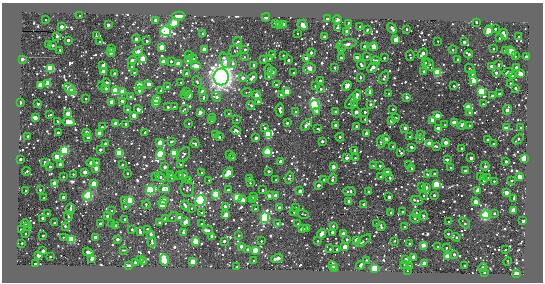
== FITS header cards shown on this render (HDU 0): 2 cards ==
NAXIS1  =                  541 / length of data axis 1
NAXIS2  =                  280 / length of data axis 2

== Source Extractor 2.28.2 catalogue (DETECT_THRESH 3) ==
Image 541 x 280 px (HDU 0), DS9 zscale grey, 1 PNG px = 1 image px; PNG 545 x 284 px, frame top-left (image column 1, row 280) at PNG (2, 3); each listed source drawn as its Kron ellipse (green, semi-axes under 4 px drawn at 4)
Background -14.6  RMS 300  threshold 894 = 3 sigma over >= 5 px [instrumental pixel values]
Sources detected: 752; of the 752, the 500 brightest by FLUX_AUTO listed and drawn (252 fainter detections omitted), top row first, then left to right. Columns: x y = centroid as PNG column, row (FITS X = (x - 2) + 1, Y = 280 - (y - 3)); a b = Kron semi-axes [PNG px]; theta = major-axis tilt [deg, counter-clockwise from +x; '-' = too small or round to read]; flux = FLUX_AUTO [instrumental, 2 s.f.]
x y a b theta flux
80 16 3 2 - 4.0e+04
178 16 6 3 -3 6.4e+06
266 17 4 3 - 8.2e+04
327 18 3 3 - 2.5e+05
46 20 3 3 - 3.5e+04
156 20 3 3 - 7.2e+05
337 20 4 3 - 1.7e+05
476 22 3 3 - 8.3e+04
174 23 5 3 - 3.4e+06
275 23 3 3 - 1.3e+05
348 23 3 2 - 4.1e+04
108 25 3 3 - 2.8e+05
279 25 3 3 - 1.2e+06
283 25 3 3 - 2.4e+06
303 25 6 3 -45 1.4e+06
61 27 3 3 - 3.9e+05
360 27 3 3 - 1.6e+05
337 28 3 3 - 1.1e+05
392 28 6 3 -53 2.5e+05
406 29 3 3 - 8.9e+04
495 29 3 3 - 1.1e+05
367 30 3 3 - 1.1e+05
165 31 5 5 - 5.2e+06
347 31 3 3 - 2.8e+05
488 31 5 3 - 2.6e+06
297 33 3 2 - 3.2e+04
203 34 3 3 - 4.4e+04
504 34 5 3 - 1.2e+05
96 35 4 2 - 3.4e+04
57 36 3 3 - 1.3e+05
324 36 3 3 - 1.5e+05
519 36 3 2 - 4.3e+04
499 38 3 3 - 7.6e+04
136 39 4 3 - 3.0e+05
68 40 3 3 - 2.1e+05
396 40 4 4 - 2.2e+05
147 41 3 3 - 8.6e+04
238 41 4 3 - 8.1e+04
438 41 3 2 - 3.1e+04
100 42 3 3 - 6.6e+04
464 42 3 3 - 2.0e+05
346 44 10 4 14 9.8e+04
48 45 3 3 - 1.7e+05
53 45 3 3 - 1.4e+05
364 46 3 3 - 8.5e+04
162 47 3 3 - 1.7e+06
373 47 4 3 - 1.0e+06
111 48 3 3 - 3.3e+04
204 49 3 3 - 6.9e+05
245 49 3 3 - 6.0e+04
342 49 3 3 - 1.0e+05
493 49 3 3 - 7.5e+04
60 50 3 2 - 4.1e+04
453 50 4 3 - 6.7e+04
505 50 3 2 - 7.5e+04
138 51 5 4 - 7.4e+04
235 51 6 5 - 3.3e+04
511 51 5 4 - 8.5e+05
111 52 4 3 - 1.4e+05
311 53 3 3 - 2.3e+05
272 54 3 2 - 4.4e+04
423 54 6 3 53 5.0e+05
469 54 4 3 - 6.7e+04
189 55 4 3 - 4.6e+04
283 55 3 3 - 6.8e+04
367 56 3 3 - 4.0e+04
410 56 5 2 - 4.2e+04
515 56 3 2 - 4.1e+04
244 57 3 3 - 3.8e+04
357 57 4 3 - 1.3e+05
527 57 3 3 - 7.6e+05
306 58 3 3 - 3.4e+05
341 58 3 3 - 6.2e+04
384 58 3 3 - 9.7e+04
22 59 3 3 - 1.9e+05
143 59 3 3 - 2.3e+06
193 59 4 3 - 4.7e+04
264 59 3 3 - 2.0e+05
270 59 3 3 - 5.2e+04
132 60 4 3 - 3.3e+05
188 60 3 3 - 3.0e+05
224 60 8 3 -73 3.1e+05
288 60 3 3 - 1.5e+05
458 60 3 3 - 3.2e+05
171 61 3 3 - 1.1e+05
375 61 4 3 - 1.6e+05
163 62 3 3 - 1.4e+06
178 63 3 3 - 1.4e+06
233 63 4 3 - 7.8e+04
425 63 3 3 - 4.4e+04
429 64 6 4 -71 6.0e+04
254 65 3 3 - 2.4e+05
361 65 4 3 - 1.5e+05
498 65 3 3 - 4.2e+04
103 66 3 3 - 4.2e+05
196 66 5 3 - 2.5e+05
491 66 3 3 - 2.5e+05
132 67 3 3 - 5.0e+04
373 67 6 4 44 3.5e+05
516 67 3 3 - 2.7e+05
51 68 3 3 - 7.4e+06
310 68 6 5 - 1.5e+05
335 68 3 3 - 5.0e+04
269 69 5 3 - 8.2e+04
470 69 5 2 - 3.4e+04
423 71 3 3 - 1.3e+05
103 72 3 3 - 1.2e+06
272 72 3 3 - 2.1e+05
438 72 4 4 - 3.0e+06
508 72 5 3 - 6.3e+04
134 73 4 2 - 5.1e+04
293 73 3 3 - 9.7e+04
496 73 3 3 - 1.6e+05
114 74 3 3 - 7.2e+04
187 74 3 3 - 6.7e+05
473 74 3 3 - 2.5e+05
520 74 3 3 - 1.1e+06
512 76 3 3 - 4.2e+04
221 77 8 7 - 2.2e+07
269 77 3 3 - 1.8e+05
360 77 3 3 - 1.4e+05
384 77 7 4 66 6.0e+04
243 78 3 3 - 2.5e+05
252 78 6 3 49 2.6e+05
320 80 3 3 - 9.3e+04
474 81 3 3 - 1.1e+06
107 82 3 3 - 3.1e+04
181 82 3 3 - 3.2e+04
197 82 6 4 -73 4.8e+04
510 83 3 2 - 3.4e+04
48 84 3 3 - 2.3e+06
149 84 4 3 - 3.9e+05
40 85 4 3 - 1.4e+05
276 85 3 3 - 3.8e+04
101 86 3 3 - 4.2e+04
140 86 3 3 - 3.9e+06
315 86 3 3 - 1.2e+05
347 86 5 4 - 2.7e+05
454 86 3 3 - 7.8e+04
167 87 3 3 - 4.0e+04
69 88 6 3 -34 1.1e+06
106 88 3 3 - 2.2e+05
515 88 3 3 - 9.2e+04
321 89 3 3 - 1.2e+05
139 90 4 3 - 1.8e+05
72 91 4 4 - 3.8e+06
115 91 3 3 - 4.9e+06
161 91 3 2 - 3.7e+04
202 91 3 3 - 2.8e+05
123 92 3 3 - 2.6e+06
187 92 3 2 - 7.0e+04
247 92 5 3 - 3.2e+04
287 92 3 3 - 3.1e+06
370 92 4 3 - 1.0e+05
481 92 4 3 - 3.3e+06
389 93 3 3 - 4.6e+04
184 94 3 3 - 8.9e+04
281 94 3 3 - 9.0e+04
499 94 3 3 - 1.5e+05
189 95 3 3 - 4.8e+05
257 95 4 3 - 1.2e+05
357 95 5 3 - 8.8e+04
492 96 3 3 - 2.7e+05
130 97 3 3 - 1.6e+05
204 97 4 3 - 6.3e+04
216 97 5 4 - 2.0e+05
407 97 3 3 - 2.4e+05
86 99 3 3 - 5.0e+04
157 99 3 3 - 3.4e+06
122 101 3 3 - 1.3e+05
20 102 3 3 - 1.4e+05
111 102 3 3 - 9.7e+05
258 102 3 3 - 2.6e+05
350 102 8 3 64 3.7e+04
156 103 3 3 - 1.3e+06
38 104 3 3 - 1.8e+05
371 104 3 3 - 8.7e+04
483 104 3 3 - 3.1e+04
251 105 4 3 - 6.8e+04
315 105 5 4 - 5.2e+06
354 105 3 2 - 3.3e+04
168 107 3 3 - 8.7e+04
174 107 3 3 - 4.4e+04
468 107 3 3 - 1.6e+06
138 109 4 3 - 2.7e+05
184 109 4 2 - 3.6e+04
393 109 3 3 - 7.0e+04
127 110 3 3 - 5.1e+04
280 110 6 3 -86 7.5e+04
507 110 5 3 - 4.6e+05
317 111 3 3 - 3.1e+05
200 112 4 3 - 5.5e+05
296 112 4 3 - 8.7e+04
336 112 3 3 - 3.4e+05
356 112 5 3 - 1.3e+05
365 112 3 3 - 1.1e+05
470 113 3 3 - 1.8e+05
68 114 3 3 - 1.4e+06
229 114 3 3 - 7.0e+04
50 115 3 3 - 3.6e+04
134 115 3 3 - 8.7e+05
437 116 3 3 - 1.3e+06
213 117 3 2 - 5.2e+04
35 118 3 3 - 9.0e+05
396 118 3 3 - 4.1e+04
236 119 3 3 - 4.1e+04
365 119 3 3 - 5.7e+04
432 120 3 3 - 9.5e+05
57 121 3 3 - 3.9e+04
211 121 3 3 - 4.3e+04
391 121 3 3 - 3.7e+05
69 122 6 3 -10 1.4e+06
287 123 3 3 - 1.3e+05
454 123 4 3 - 8.7e+05
115 124 3 3 - 9.9e+05
126 124 3 3 - 1.6e+05
189 124 3 3 - 3.7e+04
306 125 7 3 45 1.4e+05
336 125 3 3 - 3.1e+05
445 125 3 2 - 3.9e+04
462 125 4 3 - 1.5e+05
469 125 3 2 - 3.2e+04
356 126 3 3 - 1.1e+05
102 127 3 3 - 3.7e+04
265 128 3 3 - 9.3e+04
405 128 3 3 - 1.9e+05
438 128 3 3 - 7.5e+05
506 128 4 3 - 8.2e+04
521 128 3 2 - 3.9e+04
318 129 3 3 - 6.5e+04
236 131 5 3 - 1.2e+05
87 132 3 3 - 3.7e+05
145 132 3 3 - 4.4e+04
58 133 3 3 - 2.6e+05
366 133 3 3 - 3.2e+05
100 134 3 3 - 2.0e+06
216 134 3 3 - 8.0e+04
420 134 3 3 - 1.5e+05
269 135 4 3 - 3.7e+06
28 136 3 3 - 1.7e+05
88 137 3 3 - 2.2e+05
219 137 3 3 - 9.7e+04
340 137 4 3 - 1.3e+05
410 137 3 3 - 6.2e+04
256 138 3 3 - 3.5e+05
419 138 3 3 - 5.7e+04
386 139 3 3 - 3.7e+05
518 139 6 3 40 4.9e+04
488 140 3 3 - 9.4e+04
322 141 3 3 - 1.4e+05
171 142 3 3 - 5.3e+04
381 142 5 4 - 3.5e+04
160 143 3 3 - 1.7e+06
429 143 3 3 - 8.8e+05
446 143 3 3 - 6.3e+05
105 144 3 3 - 2.3e+05
195 144 4 3 - 5.1e+04
494 144 3 3 - 5.7e+04
393 146 3 2 - 6.5e+04
436 146 4 3 - 3.9e+04
411 147 3 3 - 8.0e+04
461 148 3 3 - 6.5e+04
64 150 4 4 - 3.8e+06
100 150 3 3 - 1.6e+05
355 150 3 3 - 5.8e+04
267 152 4 4 - 3.8e+06
119 153 3 3 - 5.9e+06
174 153 3 3 - 5.4e+06
401 153 4 3 - 7.8e+04
160 154 5 4 - 3.4e+06
184 154 8 5 57 6.8e+04
229 155 3 3 - 8.7e+04
57 157 3 3 - 2.1e+06
233 157 3 3 - 5.9e+04
346 158 3 3 - 1.9e+05
355 158 3 3 - 4.1e+04
471 158 3 3 - 3.3e+05
524 158 3 3 - 4.1e+06
20 159 3 3 - 1.3e+05
447 160 3 3 - 1.5e+05
280 161 3 3 - 3.2e+05
506 161 3 3 - 2.2e+05
45 162 3 3 - 1.1e+05
91 163 4 3 - 1.3e+05
96 163 3 3 - 1.2e+05
60 165 3 3 - 5.2e+05
122 165 3 3 - 7.5e+04
180 165 3 3 - 4.6e+04
409 165 4 4 - 4.5e+04
374 166 3 3 - 2.3e+05
380 166 3 3 - 1.1e+05
485 166 4 3 - 1.1e+05
50 167 3 3 - 1.0e+05
165 167 3 3 - 2.5e+05
333 167 3 3 - 5.7e+05
450 167 3 3 - 5.1e+04
96 168 3 3 - 6.8e+05
411 168 4 3 - 3.4e+04
26 171 4 2 - 4.4e+04
269 171 3 3 - 1.5e+05
465 171 3 3 - 1.7e+05
85 172 3 3 - 5.2e+05
128 173 3 3 - 4.7e+04
202 173 3 3 - 9.1e+04
228 173 6 3 51 2.6e+06
387 173 3 3 - 7.5e+05
73 174 3 2 - 4.0e+04
171 174 3 3 - 5.2e+04
427 174 3 3 - 3.2e+04
434 174 3 3 - 8.7e+04
179 175 3 3 - 8.8e+04
183 175 4 3 - 6.8e+04
156 176 3 2 - 5.3e+04
63 177 3 3 - 6.9e+04
161 177 5 3 - 1.6e+05
289 177 6 3 75 3.8e+04
381 177 3 3 - 1.8e+05
481 177 3 2 - 6.9e+04
519 177 3 3 - 1.5e+06
171 178 4 3 - 5.0e+04
249 178 3 3 - 1.2e+05
390 178 4 3 - 6.4e+04
488 178 3 2 - 6.6e+04
332 179 5 3 - 1.4e+05
188 180 3 3 - 1.5e+05
209 180 3 3 - 3.2e+04
276 180 3 2 - 6.1e+04
324 180 3 3 - 7.6e+04
484 180 3 3 - 2.0e+05
512 180 3 3 - 6.0e+04
494 181 3 2 - 4.3e+04
54 183 3 3 - 9.2e+05
250 183 3 2 - 3.4e+04
94 184 3 3 - 3.3e+06
318 185 3 3 - 2.7e+05
436 185 4 3 - 5.8e+06
422 186 3 3 - 7.4e+04
426 187 3 3 - 3.1e+05
164 189 6 4 -2 3.7e+05
187 189 8 7 - 5.8e+04
26 190 3 2 - 3.2e+04
40 190 3 3 - 1.0e+05
150 190 4 4 - 4.7e+06
228 190 3 2 - 5.3e+04
263 190 3 3 - 1.4e+05
300 191 3 3 - 2.4e+05
349 191 6 3 5 1.3e+05
478 191 3 3 - 8.9e+05
369 192 3 3 - 4.3e+04
506 193 3 3 - 6.9e+05
216 194 4 3 - 3.9e+06
276 195 3 3 - 4.0e+05
424 195 3 2 - 3.9e+04
434 195 3 3 - 1.4e+05
88 196 4 4 - 4.4e+06
269 196 3 3 - 3.2e+05
63 197 3 3 - 2.9e+05
237 197 3 3 - 5.5e+06
254 197 3 3 - 1.1e+05
389 197 3 3 - 2.7e+05
44 198 3 2 - 5.6e+04
514 198 3 3 - 7.9e+04
163 200 4 3 - 9.7e+05
200 200 5 5 - 5.2e+06
243 200 3 3 - 8.1e+05
253 200 3 3 - 1.9e+05
416 200 6 3 -12 9.0e+04
125 201 3 3 - 3.4e+05
130 201 3 3 - 5.5e+06
349 201 3 3 - 3.2e+05
476 202 3 3 - 9.9e+05
162 204 3 3 - 3.5e+06
364 204 3 3 - 1.3e+05
146 205 4 3 - 6.8e+04
125 206 3 2 - 3.5e+04
185 206 5 3 - 2.0e+05
225 207 4 3 - 3.3e+05
296 207 3 2 - 3.4e+04
192 208 3 3 - 3.6e+04
279 208 3 3 - 4.6e+05
70 209 5 3 - 2.7e+05
255 209 3 2 - 4.2e+04
111 210 3 3 - 5.9e+04
513 210 3 3 - 1.2e+06
294 211 3 3 - 5.7e+04
402 211 3 3 - 4.4e+04
202 212 3 3 - 8.8e+04
391 212 3 3 - 1.2e+05
47 213 3 3 - 4.2e+04
416 213 3 2 - 3.4e+04
494 213 3 3 - 6.9e+04
303 214 6 2 -17 3.3e+04
226 215 3 3 - 1.1e+06
485 215 4 4 - 4.6e+06
68 216 5 3 - 5.5e+04
107 216 3 3 - 1.6e+05
423 216 5 3 - 8.1e+04
173 217 6 2 36 3.4e+04
179 217 3 3 - 2.3e+05
43 218 3 3 - 3.9e+05
166 218 3 3 - 3.2e+05
265 218 5 4 - 4.8e+06
415 218 5 3 - 5.4e+04
125 219 3 3 - 1.7e+05
523 221 3 3 - 4.6e+04
160 222 3 3 - 8.5e+04
185 222 4 3 - 8.2e+05
448 222 3 2 - 3.8e+04
54 223 3 2 - 3.1e+04
277 223 3 3 - 6.2e+04
464 223 6 3 -47 6.5e+04
26 224 4 3 - 4.1e+04
100 224 3 3 - 2.5e+05
112 224 3 3 - 1.5e+05
201 224 3 3 - 4.4e+04
298 224 3 2 - 4.4e+04
377 224 3 3 - 5.4e+04
116 225 3 3 - 8.7e+04
65 226 3 3 - 7.1e+04
333 226 3 3 - 3.7e+04
28 227 3 2 - 3.6e+04
381 227 4 3 - 8.7e+04
405 227 4 3 - 1.5e+05
307 228 3 3 - 7.2e+05
21 229 3 3 - 4.8e+04
132 229 3 3 - 6.7e+04
147 229 3 3 - 1.2e+05
302 229 4 3 - 6.1e+04
208 230 5 3 - 1.4e+05
140 232 3 3 - 1.8e+05
332 232 3 3 - 2.3e+05
183 233 3 3 - 2.2e+05
26 234 3 2 - 3.1e+04
151 234 3 3 - 2.3e+05
322 234 5 3 - 6.9e+05
343 234 3 3 - 9.3e+05
448 234 3 3 - 8.4e+04
239 235 3 3 - 7.1e+04
43 236 3 3 - 3.2e+04
212 236 3 3 - 5.3e+05
63 237 3 2 - 3.6e+04
95 237 3 3 - 2.2e+05
456 237 4 3 - 7.9e+04
72 239 4 3 - 3.9e+06
117 239 3 3 - 2.7e+05
347 239 3 3 - 9.2e+04
356 240 3 3 - 9.8e+05
224 241 3 3 - 1.1e+05
261 241 3 2 - 4.0e+04
318 241 3 3 - 3.8e+04
363 241 8 2 39 5.1e+04
395 241 3 2 - 3.7e+04
152 242 5 3 - 5.7e+04
195 242 4 3 - 2.2e+06
22 243 3 2 - 5.7e+04
410 244 3 3 - 1.1e+05
423 245 3 3 - 1.2e+05
241 246 3 3 - 6.5e+04
437 246 3 3 - 4.3e+04
345 247 3 3 - 1.5e+06
446 248 3 2 - 6.3e+04
247 249 3 3 - 1.5e+05
330 249 3 3 - 5.9e+04
337 249 3 3 - 1.1e+05
124 250 3 3 - 3.1e+04
255 250 3 3 - 1.5e+06
505 250 3 3 - 3.7e+04
43 251 3 3 - 4.4e+05
88 252 6 4 -32 2.4e+05
39 255 3 3 - 8.2e+05
454 255 3 3 - 1.6e+05
50 256 3 3 - 9.3e+04
447 256 3 3 - 1.6e+06
413 257 3 3 - 7.4e+05
92 258 3 3 - 4.4e+05
277 258 6 3 20 6.5e+05
141 259 3 3 - 2.2e+05
406 259 4 3 - 2.9e+05
164 260 6 4 -74 1.6e+06
254 260 3 3 - 3.8e+04
366 260 3 2 - 3.2e+04
135 262 3 3 - 6.4e+04
143 262 3 3 - 1.6e+05
193 262 3 3 - 2.3e+06
508 262 4 2 - 3.2e+04
424 263 3 3 - 7.6e+05
35 264 3 3 - 5.6e+04
404 264 3 2 - 4.3e+04
332 265 4 3 - 4.0e+05
360 265 4 3 - 1.6e+05
464 265 3 2 - 4.2e+04
129 266 4 3 - 2.1e+05
409 266 3 3 - 4.8e+05
237 267 3 2 - 4.7e+04
334 268 3 3 - 6.6e+05
374 268 3 3 - 4.8e+06
483 268 4 3 - 3.0e+05
407 271 3 2 - 3.6e+04
484 273 3 3 - 7.2e+04
516 273 3 3 - 1.9e+06
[252 fainter detections neither listed nor drawn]